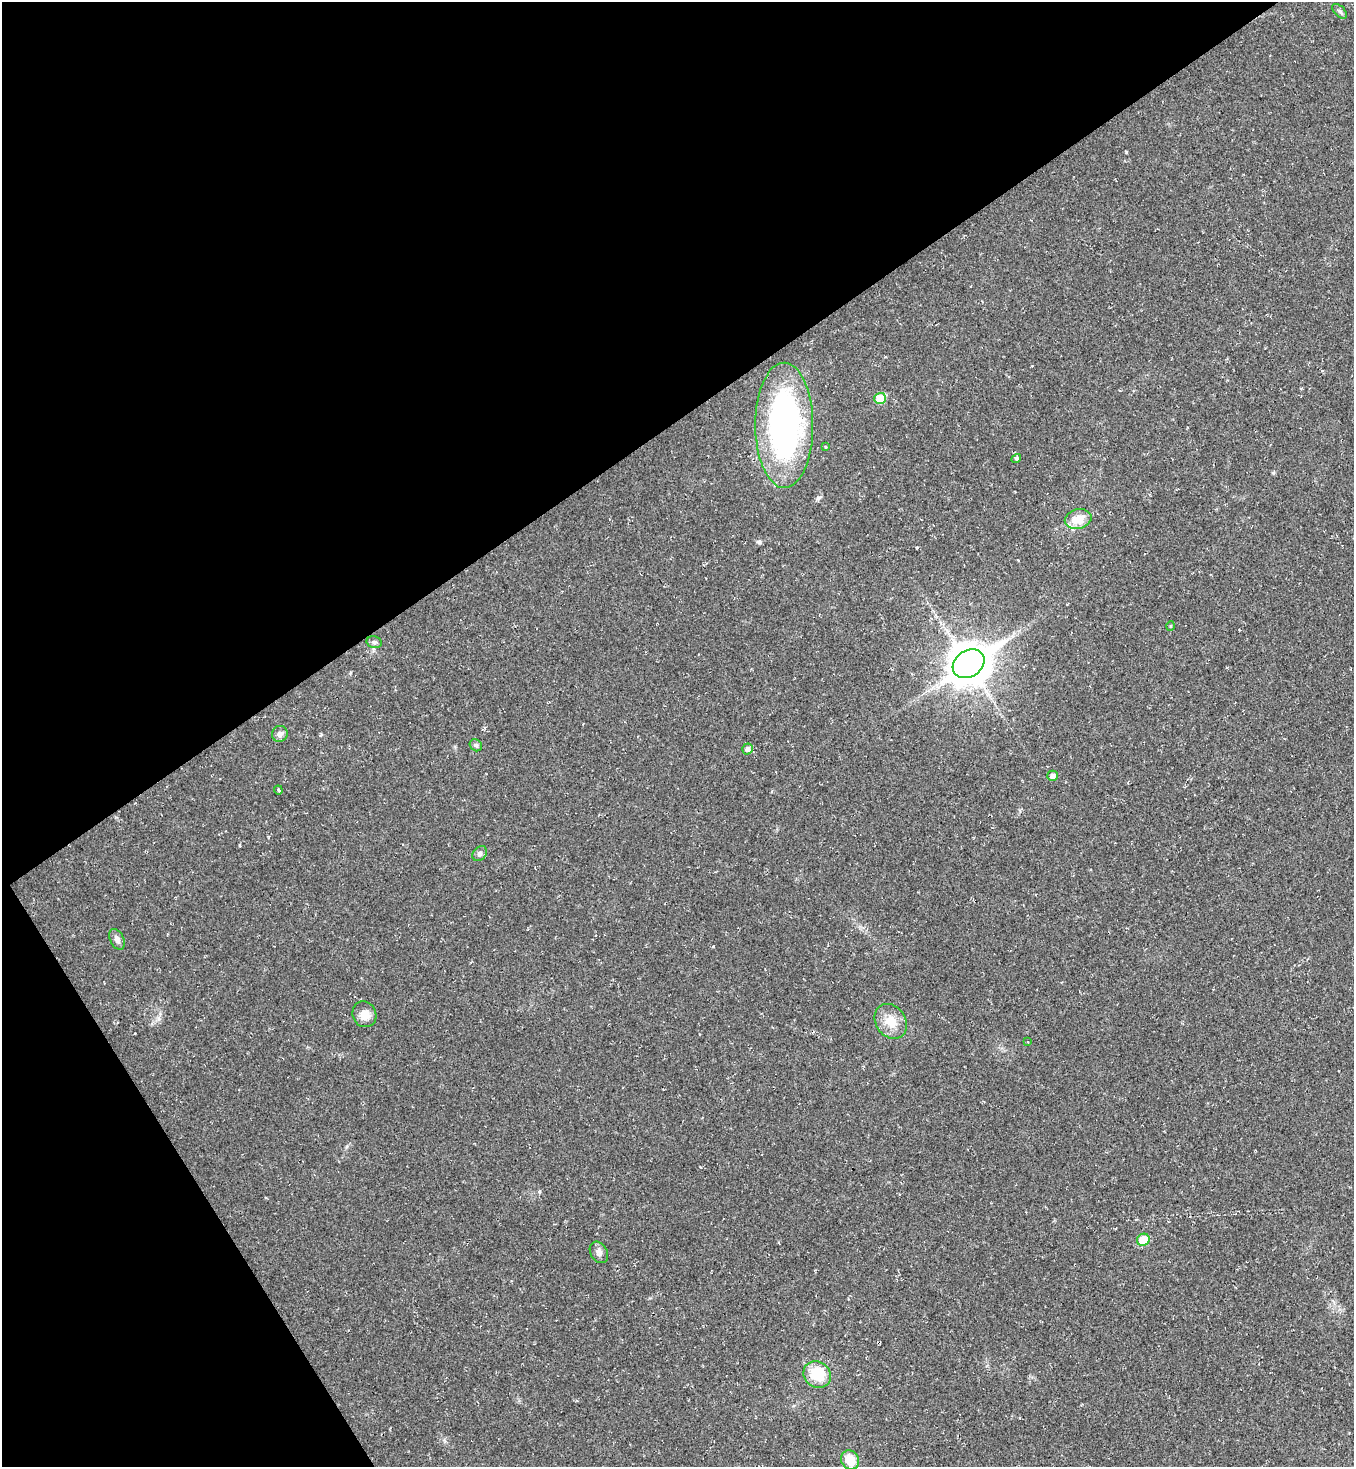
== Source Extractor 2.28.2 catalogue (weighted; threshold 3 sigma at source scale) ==
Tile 5 of 4 x 4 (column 1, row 2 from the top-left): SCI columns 156-1507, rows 2937-4401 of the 5861 x 5867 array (HDU 1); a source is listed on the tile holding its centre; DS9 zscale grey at full resolution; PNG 1356 x 1469 px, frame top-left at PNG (2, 2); each listed source drawn as its Kron ellipse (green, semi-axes under 4 px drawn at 4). Shown black and unused: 34% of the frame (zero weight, under 2 of 3 exposures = <1% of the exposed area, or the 3 px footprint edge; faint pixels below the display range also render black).
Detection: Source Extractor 2.28.2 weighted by HDU 2 'WHT'; one run over the whole footprint, this tile lists its part. Background 0.0314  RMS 0.0062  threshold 0.0279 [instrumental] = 3 sigma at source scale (4.5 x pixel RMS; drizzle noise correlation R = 1.50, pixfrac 1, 0.05/0.05 arcsec/px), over >= 5 px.
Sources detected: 25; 2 cosmic-ray / hot-pixel residue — neither listed nor drawn; the other 23 listed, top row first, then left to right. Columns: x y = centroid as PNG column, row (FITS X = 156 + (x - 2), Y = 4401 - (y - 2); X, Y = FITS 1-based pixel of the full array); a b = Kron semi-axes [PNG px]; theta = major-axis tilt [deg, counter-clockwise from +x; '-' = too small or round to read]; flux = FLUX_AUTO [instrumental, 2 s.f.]
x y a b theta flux
1340 11 9 5 -45 1.5
880 398 6 5 - 19
784 425 62 29 -90 180
825 447 4 3 - 0.85
1016 458 5 4 - 0.96
1078 519 13 9 13 10
1171 626 5 3 - 0.57
374 642 7 5 -13 1.5
969 664 17 13 34 1500
280 734 8 7 - 2.5
476 745 6 5 - 1.3
747 749 5 5 - 1.9
1052 776 5 5 - 2.7
278 790 4 3 - 2
480 853 8 6 48 1.7
117 939 11 6 -65 2.7
364 1014 13 11 -64 5.9
891 1021 19 14 -55 11
1028 1042 3 3 - 1.1
1143 1240 6 6 - 15
599 1252 11 8 -60 2.9
817 1374 14 12 -38 20
850 1460 10 8 -52 11
Unlisted compact peaks at least as high as the median listed source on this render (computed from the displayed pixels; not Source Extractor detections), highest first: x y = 1126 152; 759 542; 1273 473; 159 1019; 713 946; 917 547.